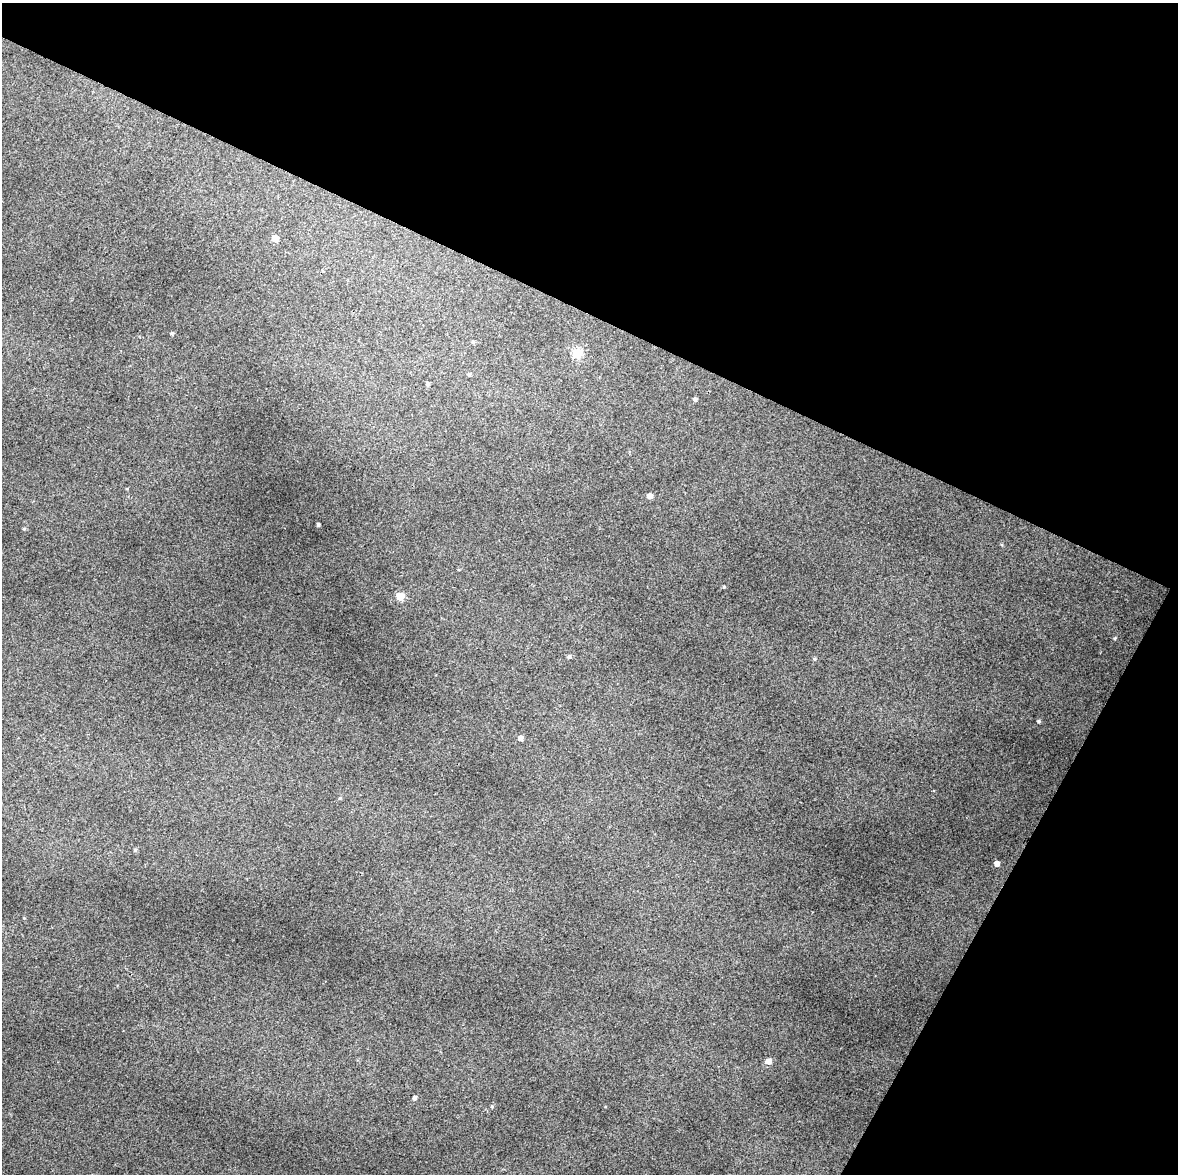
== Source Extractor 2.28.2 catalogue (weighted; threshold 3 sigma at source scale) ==
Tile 8 of 4 x 3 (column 4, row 2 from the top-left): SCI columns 3530-4705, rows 1431-2602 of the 4707 x 4001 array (HDU 1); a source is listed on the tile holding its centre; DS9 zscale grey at full resolution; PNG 1180 x 1176 px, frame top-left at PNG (2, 3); no overlay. Shown black and unused: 34% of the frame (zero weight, under 3 of 4 exposures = <1% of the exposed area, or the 3 px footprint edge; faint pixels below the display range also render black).
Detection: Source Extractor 2.28.2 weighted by HDU 2 'WHT'; one run over the whole footprint, this tile lists its part. Background 0.119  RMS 0.0097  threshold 0.0436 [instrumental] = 3 sigma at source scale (4.5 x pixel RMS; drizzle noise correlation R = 1.50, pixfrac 1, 0.0396/0.0396 arcsec/px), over >= 5 px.
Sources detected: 23; all 23 listed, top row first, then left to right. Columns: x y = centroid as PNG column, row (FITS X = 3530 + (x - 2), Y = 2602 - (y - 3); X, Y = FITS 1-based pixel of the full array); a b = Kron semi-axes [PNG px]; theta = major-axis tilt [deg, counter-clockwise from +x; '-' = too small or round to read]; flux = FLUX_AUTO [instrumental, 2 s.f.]
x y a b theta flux
275 238 5 5 - 13
172 333 4 4 - 1.4
473 342 5 4 - 1.3
577 353 5 5 - 50
469 374 4 4 - 1.8
428 384 4 4 - 1.8
695 400 5 4 - 1.9
650 496 5 4 - 6.3
318 525 3 3 - 1.9
24 529 4 4 - 1.1
724 587 4 3 - 0.95
400 596 5 5 - 24
1115 638 4 3 - 0.88
569 657 5 4 - 2
814 659 5 4 - 1.3
1039 721 4 4 - 1.4
520 738 5 5 - 4
340 798 4 4 - 1.2
135 850 4 4 - 1.4
997 864 4 4 - 5.6
768 1061 6 5 - 6.6
414 1098 4 4 - 2.7
492 1107 5 4 - 1.2
Unlisted compact peaks at least as high as the median listed source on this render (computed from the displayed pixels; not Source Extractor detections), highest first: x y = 24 918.